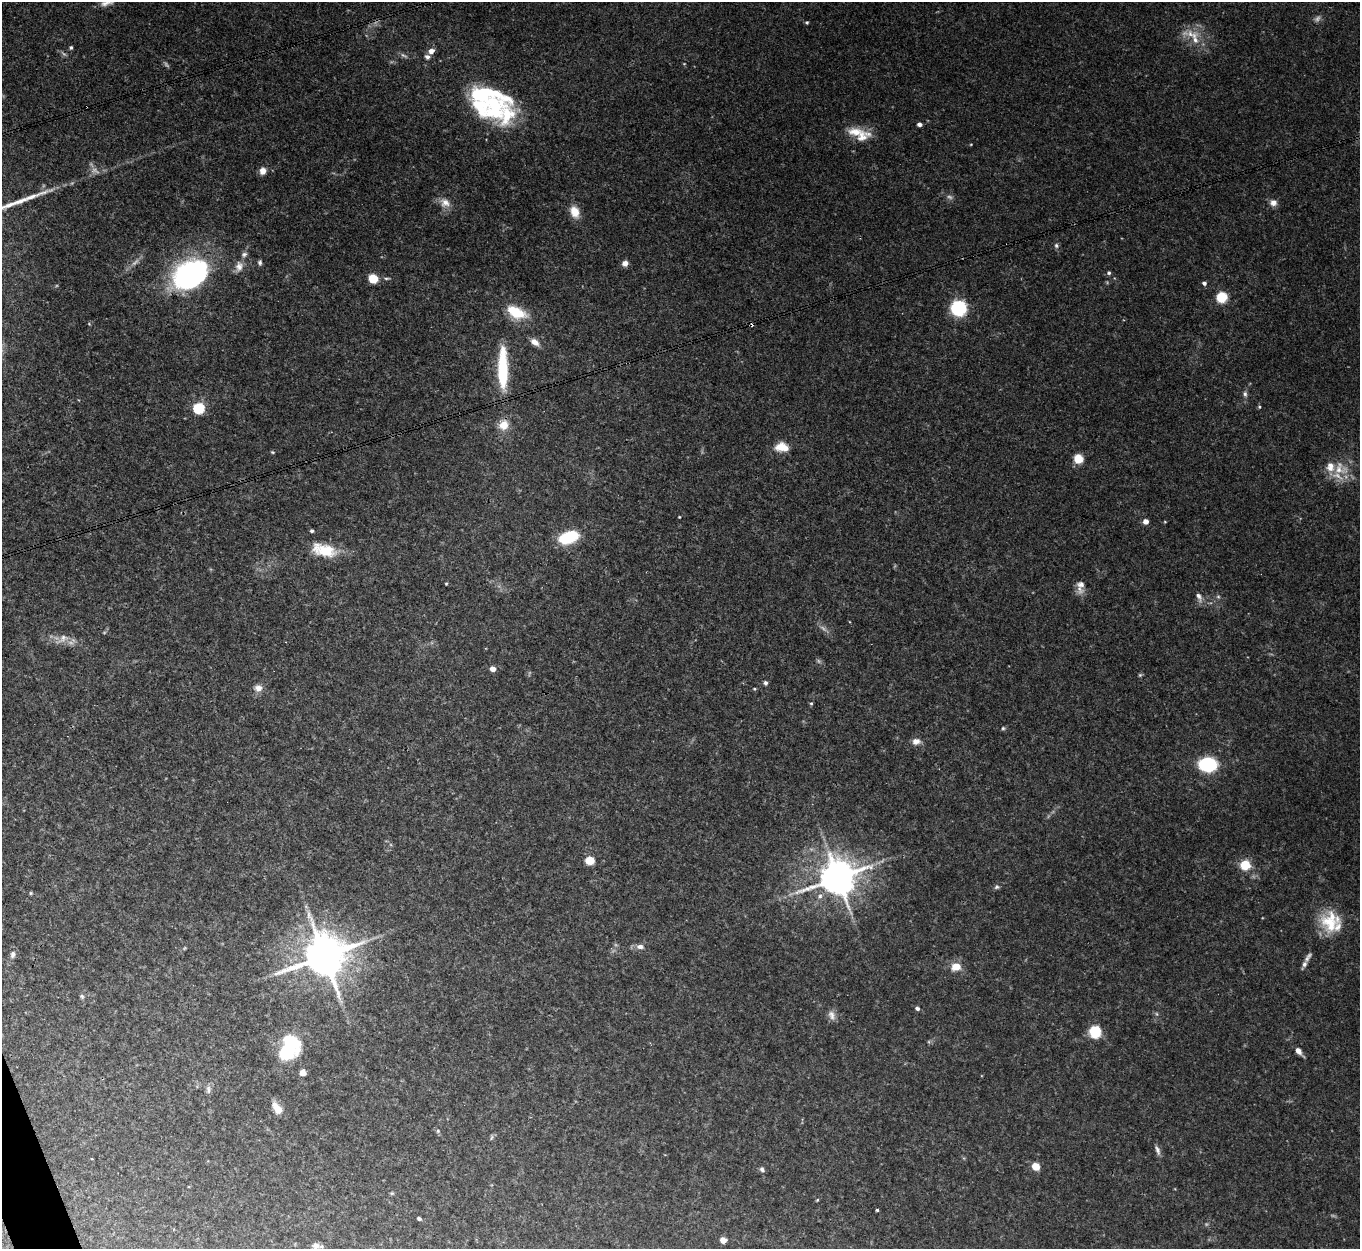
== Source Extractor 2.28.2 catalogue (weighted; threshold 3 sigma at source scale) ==
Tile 7 of 4 x 4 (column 3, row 2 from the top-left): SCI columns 2715-4072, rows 2645-3891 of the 5431 x 5414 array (HDU 1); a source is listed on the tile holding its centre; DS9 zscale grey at full resolution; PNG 1362 x 1251 px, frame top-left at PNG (2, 2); no overlay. Shown black and unused: <1% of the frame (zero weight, under 3 of 4 exposures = <1% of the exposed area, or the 3 px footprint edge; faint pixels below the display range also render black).
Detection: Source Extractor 2.28.2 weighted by HDU 2 'WHT'; one run over the whole footprint, this tile lists its part. Background 0.0749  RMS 0.0065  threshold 0.0291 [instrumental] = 3 sigma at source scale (4.5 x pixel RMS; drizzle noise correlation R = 1.50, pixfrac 1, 0.05/0.05 arcsec/px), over >= 5 px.
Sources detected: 113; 9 too faint to see at this stretch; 3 inside a brighter object's white glare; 2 cosmic-ray / hot-pixel residue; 1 long thin detection or spike segment (spike, bleed or trail) — not listed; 11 inside a brighter listed object's ellipse — not listed separately; the other 87 listed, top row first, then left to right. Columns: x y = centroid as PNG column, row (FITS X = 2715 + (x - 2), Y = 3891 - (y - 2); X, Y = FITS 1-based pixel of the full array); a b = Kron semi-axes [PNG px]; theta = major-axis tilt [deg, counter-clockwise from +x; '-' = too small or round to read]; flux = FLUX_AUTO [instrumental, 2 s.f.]
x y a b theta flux
106 3 21 7 14 4.4
807 22 5 4 - 0.85
1190 34 29 10 -11 10
71 47 6 4 74 1
431 51 6 6 - 4.3
427 57 6 5 - 2.3
494 106 42 32 -64 56
919 124 4 4 - 2.8
855 132 25 12 -3 11
971 144 4 3 - 0.46
263 171 8 7 - 4.4
1273 202 9 8 - 3.7
445 203 15 11 -27 5.9
575 212 14 10 -67 8.8
1056 245 7 6 - 1.6
260 262 6 5 - 1.4
625 263 7 6 - 3.3
239 266 14 10 82 5
193 272 31 27 10 97
1109 273 5 4 - 1.3
386 278 10 3 0 1.3
373 279 7 6 - 18
1204 283 5 5 - 1.7
1222 297 6 6 - 31
958 308 10 9 - 60
516 312 24 12 -23 21
535 342 11 7 -38 4.8
503 369 52 11 -90 38
1245 394 8 6 -64 1.7
1259 407 5 4 - 0.85
199 408 6 5 - 60
503 425 14 13 - 8.4
782 447 16 10 -8 9.1
272 452 5 3 - 0.66
1078 459 9 9 - 9.6
1340 469 25 20 -27 15
679 517 3 3 - 0.55
1146 521 4 4 - 5
1165 522 5 3 - 0.49
312 531 4 4 - 1.2
568 537 16 9 21 41
324 550 27 13 -15 22
446 584 4 3 - 0.63
1081 584 18 10 -85 5
1199 596 12 7 -63 3.1
63 638 16 10 37 5.6
492 669 5 4 - 5.6
1140 675 6 5 - 0.86
765 683 6 5 - 1.5
258 688 10 9 - 4.2
754 689 4 4 - 0.65
811 703 5 4 - 0.78
1003 728 5 5 - 0.96
916 741 11 8 3 3.8
1208 764 12 10 -2 53
590 860 6 5 - 15
1245 865 8 8 - 16
838 877 11 10 - 1800
997 887 7 5 16 1.3
31 893 4 4 - 0.7
1330 923 28 24 -44 24
640 947 9 6 -3 3.1
13 954 10 7 74 2.7
324 956 12 12 - 2600
1308 957 16 6 59 2.7
956 966 6 5 - 14
82 996 7 5 -51 1.2
917 1008 5 4 - 1.8
1157 1014 6 3 -70 0.85
831 1015 13 9 -70 3.7
1095 1032 7 7 - 32
1298 1051 8 5 -57 3.8
285 1053 35 16 38 36
303 1073 6 6 - 4.2
208 1089 11 5 -89 2.1
277 1108 14 8 -52 8.2
438 1131 6 5 - 0.93
492 1138 8 3 71 0.97
1157 1150 14 5 -69 2.4
1036 1166 7 7 - 7.1
762 1170 8 5 -62 1.7
392 1193 6 4 42 0.85
817 1200 5 3 - 0.57
877 1209 3 3 - 1.1
419 1218 4 3 - 1.5
723 1240 6 5 - 4.3
316 1246 9 8 - 3.2
Isophote crosses this tile's border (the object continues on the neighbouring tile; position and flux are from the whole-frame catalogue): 1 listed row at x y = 106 3